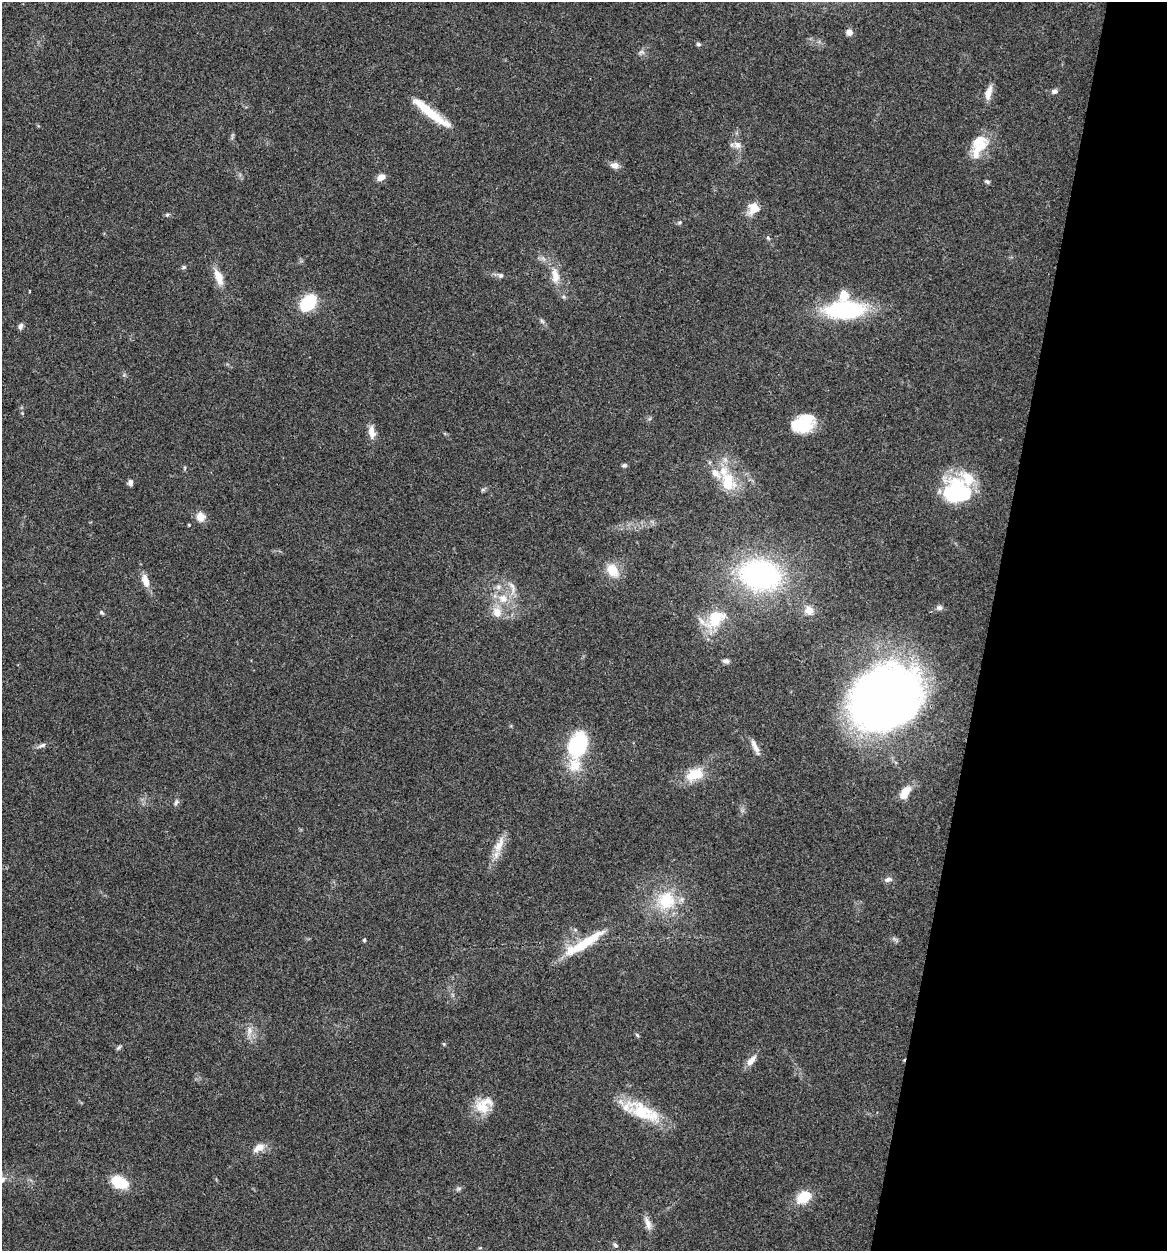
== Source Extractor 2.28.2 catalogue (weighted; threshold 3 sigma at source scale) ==
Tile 8 of 4 x 4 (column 4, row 2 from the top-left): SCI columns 3737-4901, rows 2502-3750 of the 5022 x 5005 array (HDU 1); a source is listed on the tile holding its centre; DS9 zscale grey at full resolution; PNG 1169 x 1253 px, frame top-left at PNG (2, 2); no overlay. Shown black and unused: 15% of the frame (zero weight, under 3 of 4 exposures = <1% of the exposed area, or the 3 px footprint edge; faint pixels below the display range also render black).
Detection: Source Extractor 2.28.2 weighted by HDU 2 'WHT'; one run over the whole footprint, this tile lists its part. Background 0.0635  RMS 0.0051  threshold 0.023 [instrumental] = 3 sigma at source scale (4.5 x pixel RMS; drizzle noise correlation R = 1.50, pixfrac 1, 0.05/0.05 arcsec/px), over >= 5 px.
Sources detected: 80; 2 inside a brighter object's white glare — not listed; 11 inside a brighter listed object's ellipse — not listed separately; the other 67 listed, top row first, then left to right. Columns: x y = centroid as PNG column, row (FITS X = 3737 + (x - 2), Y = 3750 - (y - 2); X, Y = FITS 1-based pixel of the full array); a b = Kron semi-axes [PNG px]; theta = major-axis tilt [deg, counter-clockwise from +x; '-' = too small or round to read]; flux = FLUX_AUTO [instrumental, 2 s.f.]
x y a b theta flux
849 32 6 6 - 3
698 44 6 4 -17 0.97
1054 91 8 6 2 1.6
989 93 19 7 75 4.4
427 111 32 11 -36 13
737 145 11 10 - 3.1
981 145 27 21 62 12
615 165 11 8 -11 2.7
381 177 10 7 28 3.4
987 181 7 5 -27 0.91
754 208 14 12 39 6.7
167 215 5 5 - 0.81
679 222 6 4 29 0.78
768 238 6 4 -46 0.7
184 267 6 5 - 0.78
501 275 7 6 - 1.2
555 276 23 10 -82 7.3
218 277 22 9 -68 6.8
564 297 6 4 -71 0.77
308 303 15 10 48 30
845 310 44 19 2 52
542 321 8 4 -45 1.1
20 326 8 6 70 1.5
803 426 22 20 -61 15
372 432 16 8 -80 4.6
624 465 7 4 1 0.97
728 482 30 19 -77 18
130 483 7 6 - 1.7
957 492 34 30 -14 41
201 517 12 11 - 4.6
189 525 3 3 - 0.56
612 570 17 12 -56 8.6
760 575 29 21 -10 120
145 581 16 8 -72 5.1
513 589 13 5 87 2.7
503 598 14 12 -20 7.6
939 608 8 7 - 1.7
809 610 12 10 -49 4.1
102 612 6 4 -47 0.82
497 612 15 12 -53 6.1
716 619 30 20 47 19
726 661 9 5 -9 1.5
885 699 59 48 35 420
42 745 11 5 18 1.7
577 745 33 22 72 34
755 747 22 6 -63 3.7
695 774 25 15 20 12
905 792 18 9 55 6.9
176 802 8 5 64 1.2
499 845 25 10 64 7.3
888 879 11 6 13 1.8
666 901 28 26 70 23
364 940 4 4 - 0.61
584 943 59 10 31 21
249 1030 12 8 87 3.4
637 1035 6 4 -45 0.7
444 1044 6 3 -72 0.48
119 1047 9 4 45 0.88
751 1060 17 7 51 3.8
482 1108 24 16 -10 9.5
642 1111 38 23 -24 24
259 1148 18 9 28 4.6
119 1182 16 11 -27 16
459 1188 8 4 18 0.98
803 1197 21 15 34 10
648 1223 19 7 -71 3.6
615 1245 7 5 -19 1